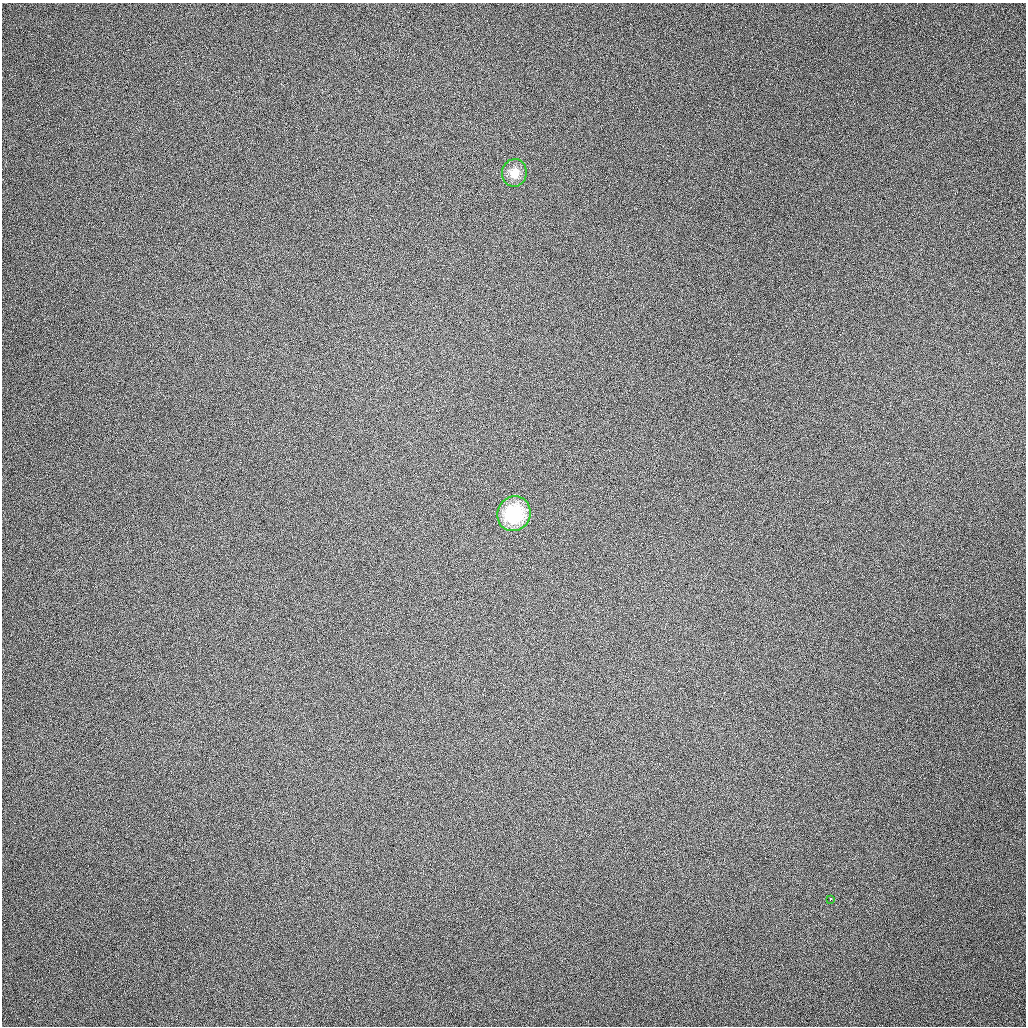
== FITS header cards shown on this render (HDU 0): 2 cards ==
NAXIS1  =                 1024 / length of data axis 1
NAXIS2  =                 1024 / length of data axis 2

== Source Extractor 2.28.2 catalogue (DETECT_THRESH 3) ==
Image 1024 x 1024 px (HDU 0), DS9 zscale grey, 1 PNG px = 1 image px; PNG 1028 x 1028 px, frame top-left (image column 1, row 1024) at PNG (2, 3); each listed source drawn as its Kron ellipse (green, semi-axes under 4 px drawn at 4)
Background 131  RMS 11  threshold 33.9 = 3 sigma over >= 5 px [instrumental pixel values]
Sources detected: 3; all 3 listed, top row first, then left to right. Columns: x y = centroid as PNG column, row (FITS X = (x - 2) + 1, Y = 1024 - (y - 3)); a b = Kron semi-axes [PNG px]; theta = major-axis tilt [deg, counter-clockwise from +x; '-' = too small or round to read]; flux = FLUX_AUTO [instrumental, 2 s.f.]
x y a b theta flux
514 173 14 12 82 11000
514 514 18 16 63 48000
830 899 3 2 - 2000